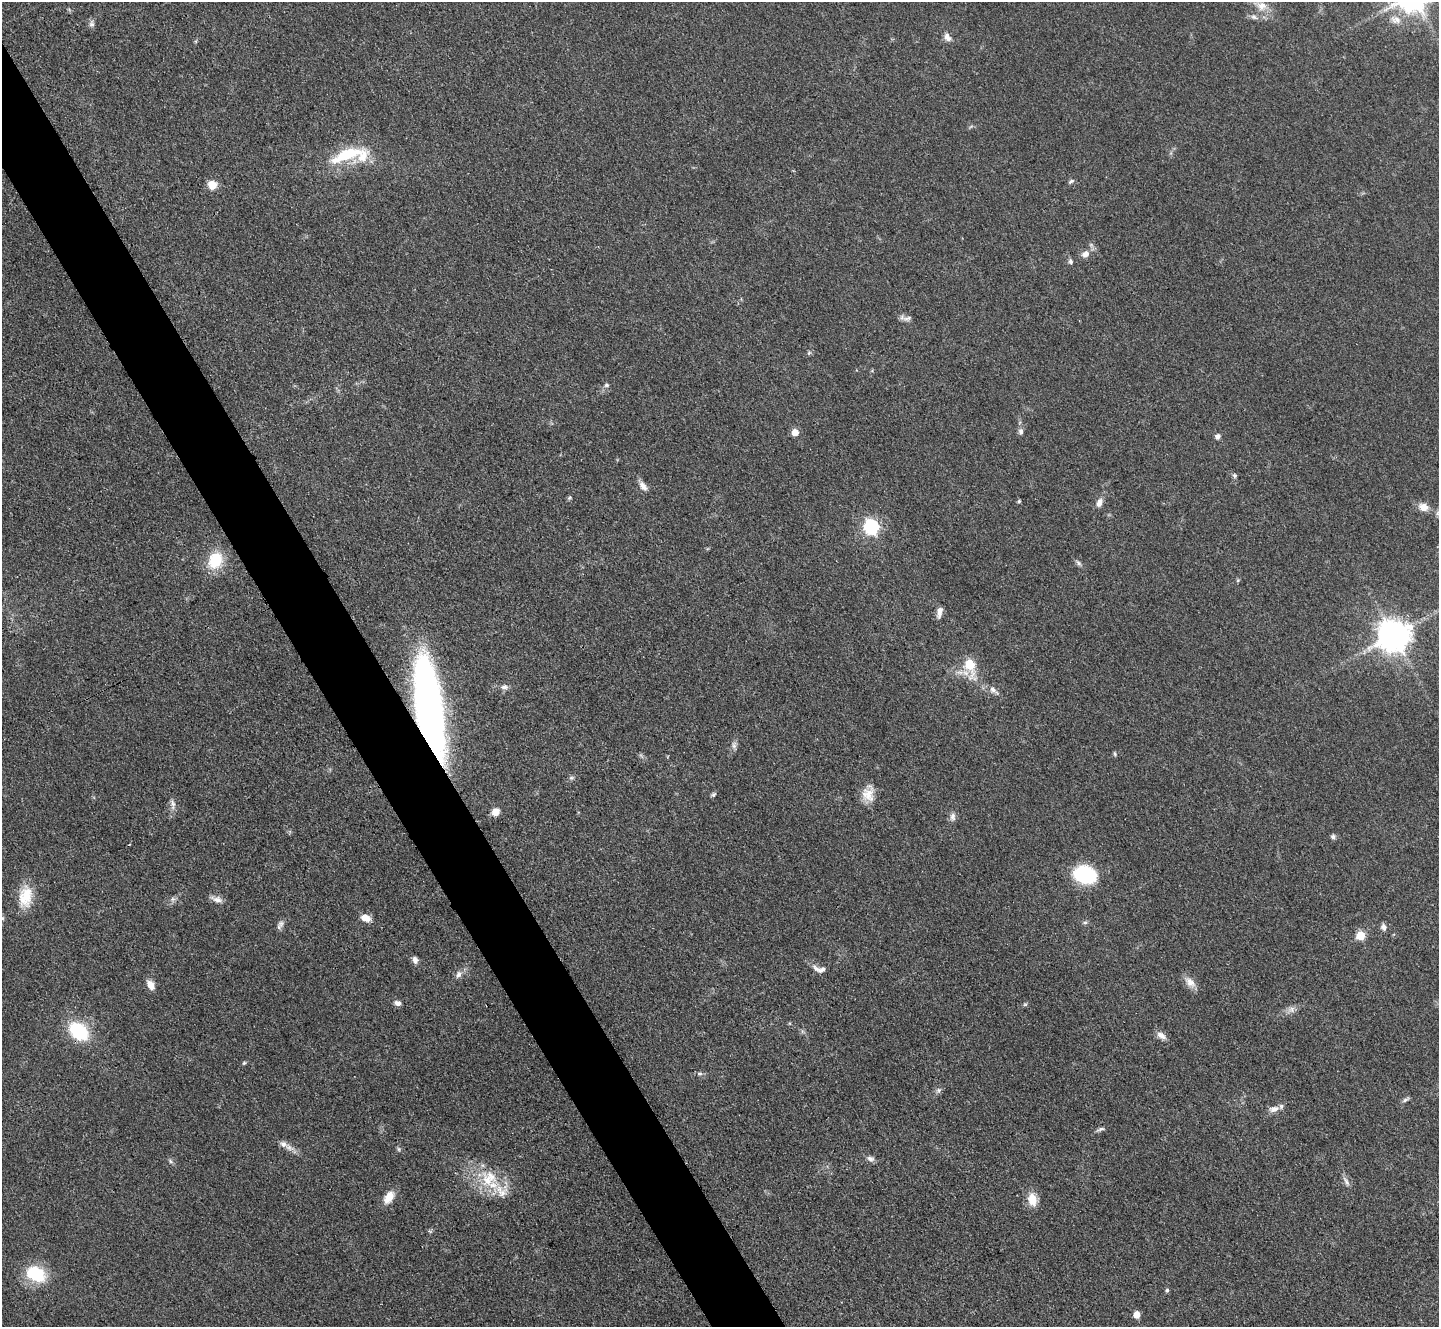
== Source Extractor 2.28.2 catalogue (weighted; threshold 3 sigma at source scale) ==
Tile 11 of 4 x 4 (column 3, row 3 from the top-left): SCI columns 2889-4325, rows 1629-2953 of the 5779 x 5770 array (HDU 1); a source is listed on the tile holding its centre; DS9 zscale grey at full resolution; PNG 1441 x 1329 px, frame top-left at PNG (2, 2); no overlay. Shown black and unused: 5% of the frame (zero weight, under 3 of 4 exposures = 2% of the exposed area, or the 3 px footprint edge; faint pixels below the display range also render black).
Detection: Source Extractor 2.28.2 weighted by HDU 2 'WHT'; one run over the whole footprint, this tile lists its part. Background 0.0466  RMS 0.0057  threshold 0.0255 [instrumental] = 3 sigma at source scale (4.5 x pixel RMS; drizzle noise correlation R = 1.50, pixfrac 1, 0.05/0.05 arcsec/px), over >= 5 px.
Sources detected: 81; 3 inside a brighter listed object's ellipse — not listed separately; the other 78 listed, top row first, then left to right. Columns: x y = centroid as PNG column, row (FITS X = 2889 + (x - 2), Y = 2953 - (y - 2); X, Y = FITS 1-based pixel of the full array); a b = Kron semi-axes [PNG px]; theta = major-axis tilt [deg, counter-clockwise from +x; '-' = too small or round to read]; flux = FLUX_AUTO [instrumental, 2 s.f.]
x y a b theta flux
1262 6 16 13 -14 7.8
1396 20 16 11 -17 6.2
91 24 10 7 -85 2
947 37 11 7 -61 3.1
196 41 6 4 73 0.68
346 155 45 13 20 27
1071 181 9 4 34 1.1
212 185 10 9 - 7
1085 254 10 8 25 3.7
1070 261 7 5 -60 1.4
907 318 13 7 10 2.3
607 385 6 5 - 1.2
1021 431 9 6 84 2
795 432 5 5 - 7.5
1217 436 6 6 - 1.9
1234 476 6 6 - 1.1
643 486 14 7 -53 3.5
569 498 6 4 45 0.86
1019 501 4 4 - 0.84
1099 503 10 7 70 3.6
1424 507 11 8 -14 5.8
1438 513 7 5 -62 1.2
871 527 7 6 - 130
215 560 19 14 61 20
1078 563 10 5 -53 1.5
1238 580 6 4 46 0.71
939 612 13 6 80 3.5
1394 636 10 9 - 1100
970 665 10 6 -77 28
504 687 9 7 -1 2.3
993 690 14 7 -42 3.3
429 708 91 22 -81 310
734 745 11 6 90 2.2
1115 754 7 4 -76 0.81
571 778 6 5 - 1.1
868 794 21 15 84 8.6
713 795 7 5 46 1.2
173 804 16 6 -88 2.9
496 812 8 7 - 6.3
952 817 12 7 89 2.6
1333 836 6 6 - 1.5
1085 875 20 14 -15 51
25 897 28 16 81 15
173 899 6 6 - 1.5
217 899 16 7 -18 3.6
365 918 11 7 -21 5.5
1085 922 6 5 - 1.1
281 924 10 8 73 2.2
1383 927 8 6 -80 2.6
1360 935 5 5 - 24
415 960 9 6 -66 2.4
819 969 19 8 -16 4
458 975 10 8 52 2.7
1190 982 17 10 -43 5.1
151 985 10 7 -59 5.5
397 1003 8 6 -16 2.4
1025 1004 6 5 - 0.84
1291 1009 10 8 16 2.9
790 1023 5 4 - 0.62
78 1031 21 15 -40 33
1161 1035 13 7 -34 3.4
244 1063 6 4 43 0.77
700 1073 9 4 0 1.3
938 1090 9 6 41 1.7
1406 1100 11 4 28 1.4
1274 1109 14 8 13 3.9
1101 1129 11 5 17 1.4
283 1144 13 8 -27 3.6
399 1149 6 5 - 0.95
870 1159 11 7 -14 2.2
170 1161 7 5 -36 1.3
488 1179 26 24 43 22
1346 1181 14 5 -60 2.5
389 1197 14 8 58 8.5
1032 1199 17 11 -77 8.3
36 1274 24 17 -26 25
1167 1290 5 5 - 1
1137 1314 5 5 - 8.4
Overlapping masked pixels (flux is a lower limit): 1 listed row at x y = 429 708
Isophote crosses this tile's border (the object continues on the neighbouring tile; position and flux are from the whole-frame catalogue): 1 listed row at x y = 1438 513